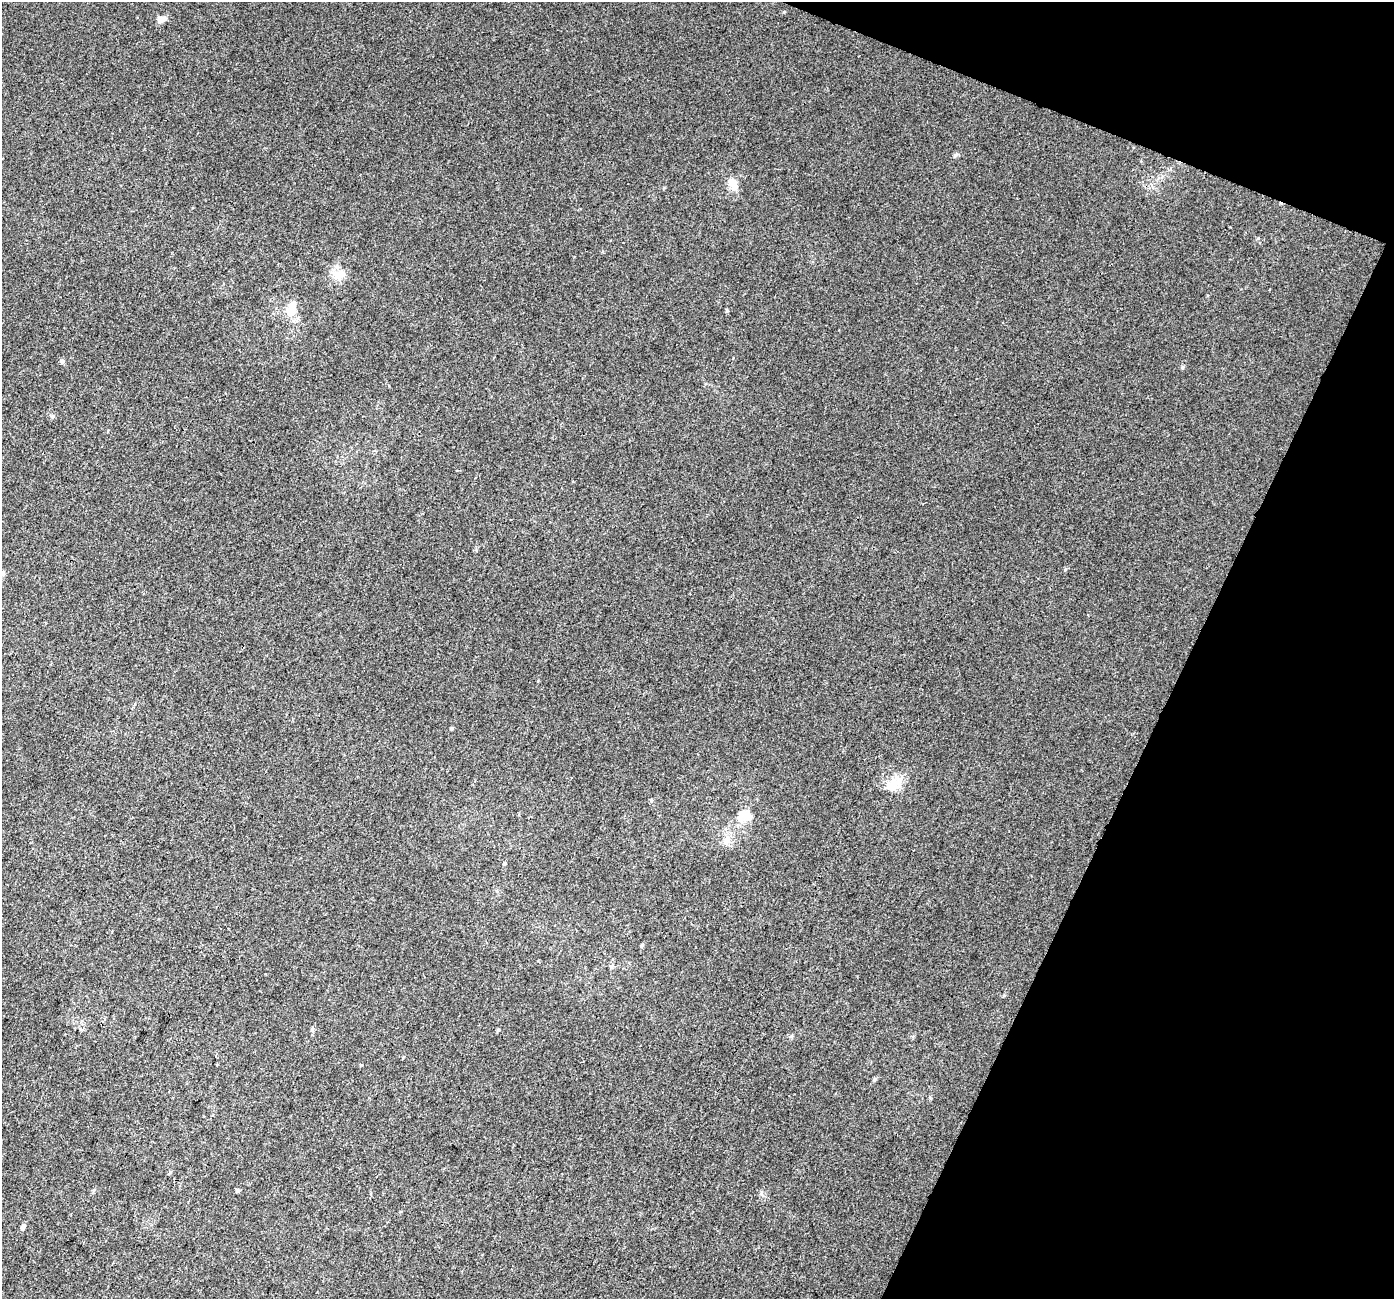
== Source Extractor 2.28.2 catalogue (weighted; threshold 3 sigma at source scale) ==
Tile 8 of 4 x 4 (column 4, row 2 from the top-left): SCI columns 4208-5599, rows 2923-4219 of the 5625 x 5778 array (HDU 1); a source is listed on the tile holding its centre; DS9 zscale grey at full resolution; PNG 1396 x 1301 px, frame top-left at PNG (2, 2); no overlay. Shown black and unused: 19% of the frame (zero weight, under 3 of 4 exposures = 5% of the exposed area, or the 3 px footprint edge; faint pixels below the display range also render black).
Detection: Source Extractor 2.28.2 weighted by HDU 2 'WHT'; one run over the whole footprint, this tile lists its part. Background 0.00162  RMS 0.0036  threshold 0.0163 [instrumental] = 3 sigma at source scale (4.5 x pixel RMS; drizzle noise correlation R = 1.50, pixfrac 1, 0.0396/0.0396 arcsec/px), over >= 5 px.
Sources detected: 22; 2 inside a brighter listed object's ellipse — not listed separately; the other 20 listed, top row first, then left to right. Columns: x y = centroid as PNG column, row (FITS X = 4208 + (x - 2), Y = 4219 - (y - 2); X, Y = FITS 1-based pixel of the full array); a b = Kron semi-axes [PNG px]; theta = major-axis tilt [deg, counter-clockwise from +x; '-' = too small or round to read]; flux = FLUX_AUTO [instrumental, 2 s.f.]
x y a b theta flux
163 19 9 7 23 1.7
955 155 6 4 45 0.63
733 183 15 12 -27 3.5
340 275 20 13 19 4.5
292 307 22 12 -89 4.8
727 311 5 4 - 0.5
62 361 7 5 76 0.7
1182 367 5 4 - 0.54
3 573 7 5 -44 0.67
452 728 4 4 - 0.46
893 785 25 14 38 6
745 815 15 13 5 5.7
727 840 16 7 75 2.8
504 863 4 4 - 0.44
642 945 6 4 72 0.57
611 967 7 5 89 0.77
498 1030 5 4 - 0.49
875 1079 5 5 - 0.51
237 1191 5 4 - 0.58
23 1226 7 5 59 1
Unlisted compact peaks at least as high as the median listed source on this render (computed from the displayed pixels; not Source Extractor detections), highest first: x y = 1065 570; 53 416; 784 12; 930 1098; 1258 238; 1004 995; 761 1194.